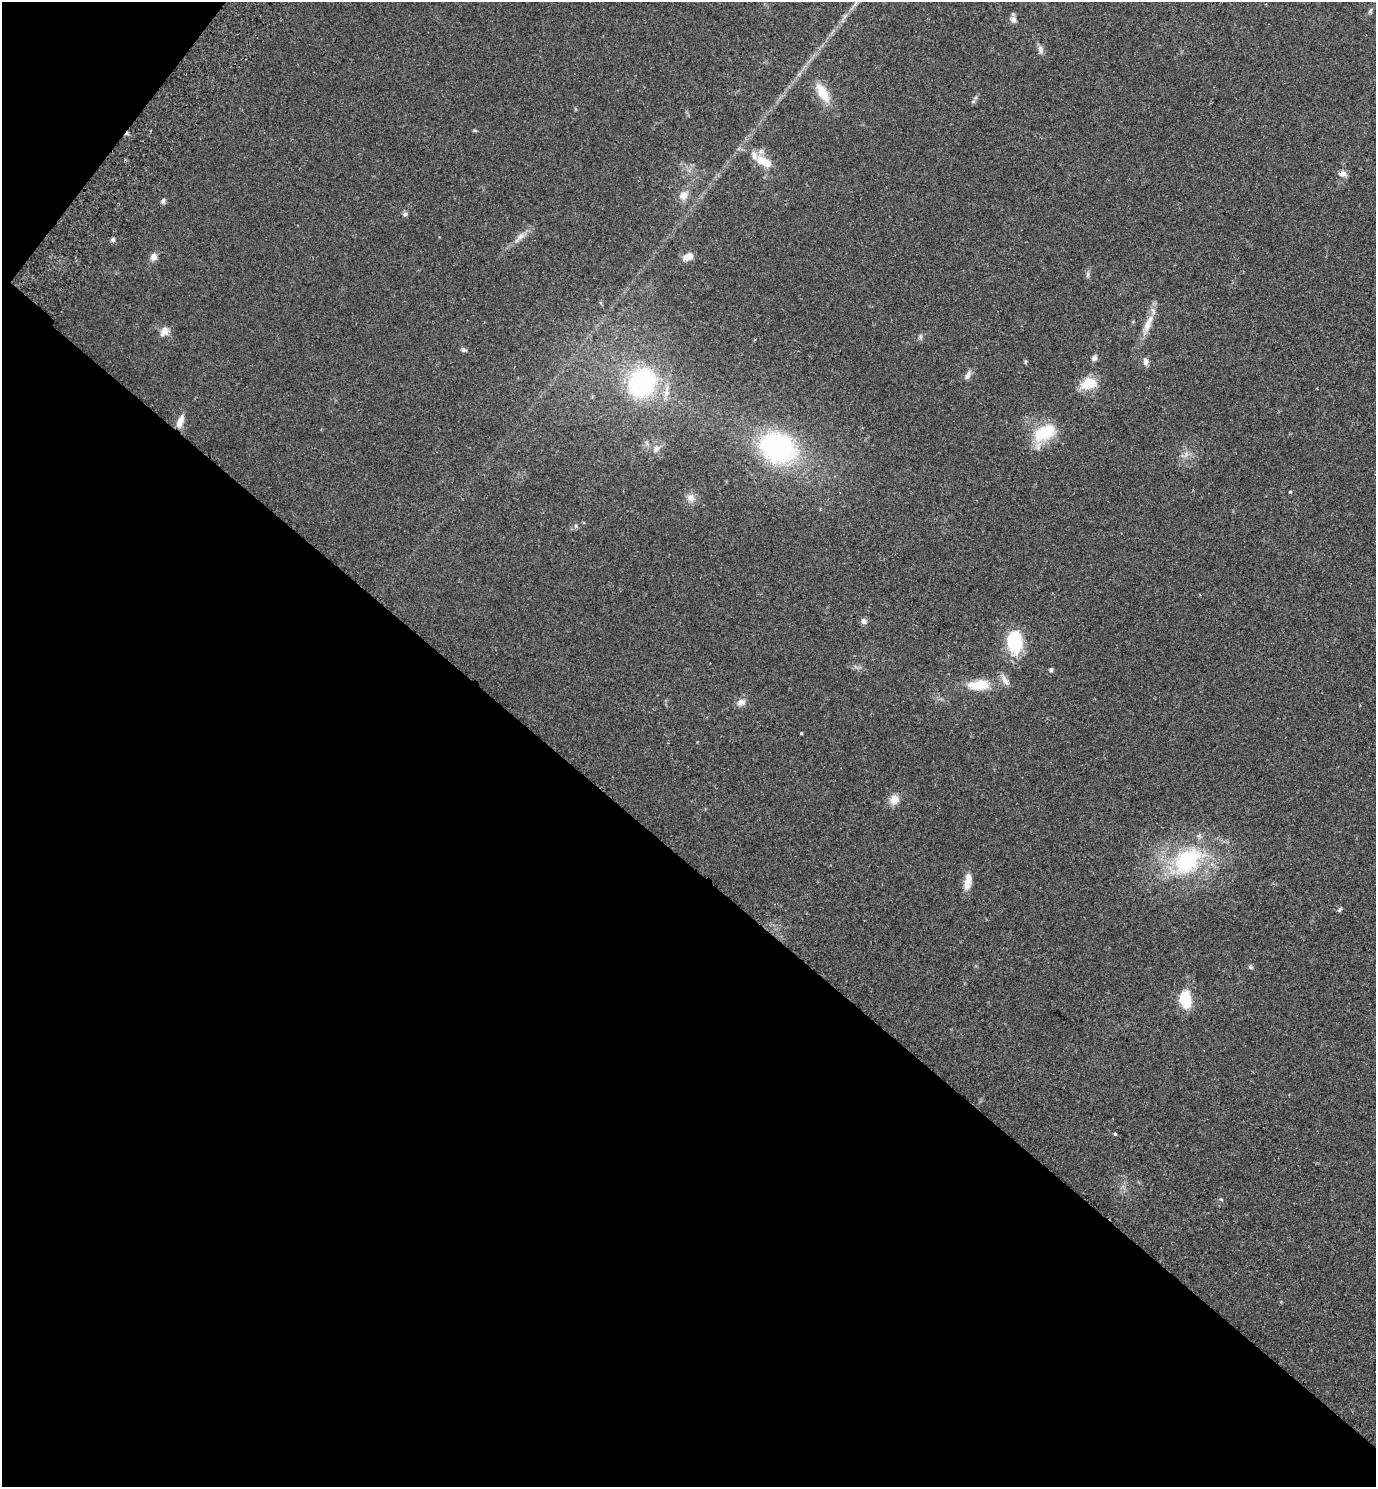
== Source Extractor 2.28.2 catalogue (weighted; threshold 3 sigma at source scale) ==
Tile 9 of 4 x 4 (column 1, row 3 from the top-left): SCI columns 204-1577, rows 1528-3012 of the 6042 x 6022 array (HDU 1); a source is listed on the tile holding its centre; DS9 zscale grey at full resolution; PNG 1378 x 1489 px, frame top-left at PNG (2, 2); no overlay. Shown black and unused: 43% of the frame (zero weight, under 2 of 3 exposures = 3% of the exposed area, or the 3 px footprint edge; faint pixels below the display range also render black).
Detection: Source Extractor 2.28.2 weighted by HDU 2 'WHT'; one run over the whole footprint, this tile lists its part. Background 0.0878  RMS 0.008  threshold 0.036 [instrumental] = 3 sigma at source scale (4.5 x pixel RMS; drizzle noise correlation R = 1.50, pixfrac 1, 0.05/0.05 arcsec/px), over >= 5 px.
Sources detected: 49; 2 inside a brighter listed object's ellipse — not listed separately; the other 47 listed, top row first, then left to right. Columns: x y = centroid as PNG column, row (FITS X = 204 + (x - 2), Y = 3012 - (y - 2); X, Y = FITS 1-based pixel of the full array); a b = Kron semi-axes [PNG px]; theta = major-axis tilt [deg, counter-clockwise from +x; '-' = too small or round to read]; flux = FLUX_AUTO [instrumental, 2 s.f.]
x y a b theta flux
1370 11 8 4 55 1.5
1013 20 9 7 -49 3.6
1040 49 13 6 -79 3.1
822 93 29 12 -60 16
973 101 6 4 0 1.1
475 130 6 4 -19 0.94
763 161 24 10 -26 16
1342 173 11 8 -8 3.7
683 196 12 10 57 6.5
163 201 8 5 79 1.7
405 214 7 5 1 1.7
520 236 12 6 37 4.2
113 240 6 5 - 1.6
153 257 8 8 - 4.3
688 257 12 7 23 6.4
1088 274 8 3 71 1.5
1147 326 23 9 68 9.8
164 331 13 10 54 5.9
920 337 6 6 - 1.6
755 340 3 3 - 0.79
464 350 8 5 -19 1.6
1094 358 7 6 - 2.8
1146 361 10 7 -84 3.2
1025 362 6 3 72 0.91
968 375 13 6 67 3.2
641 383 23 20 51 120
1089 383 16 12 16 18
180 421 18 8 72 6.6
1044 433 32 19 27 30
778 448 31 25 -21 140
656 449 12 8 41 4
1290 492 4 4 - 0.82
691 497 11 10 - 5.2
576 526 6 4 -72 1.1
864 621 8 7 - 2.8
1015 641 26 16 -86 38
1051 670 5 4 - 1.9
979 685 31 14 4 20
741 702 11 8 24 4.5
801 733 3 2 - 0.75
894 799 12 10 82 7.9
1187 861 50 34 39 78
967 883 19 9 70 7.9
1340 909 6 3 54 1.5
1251 967 6 5 - 1.5
1185 1000 17 11 -84 26
1115 1134 3 3 - 1.3
Overlapping masked pixels (flux is a lower limit): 1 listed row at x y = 1342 173